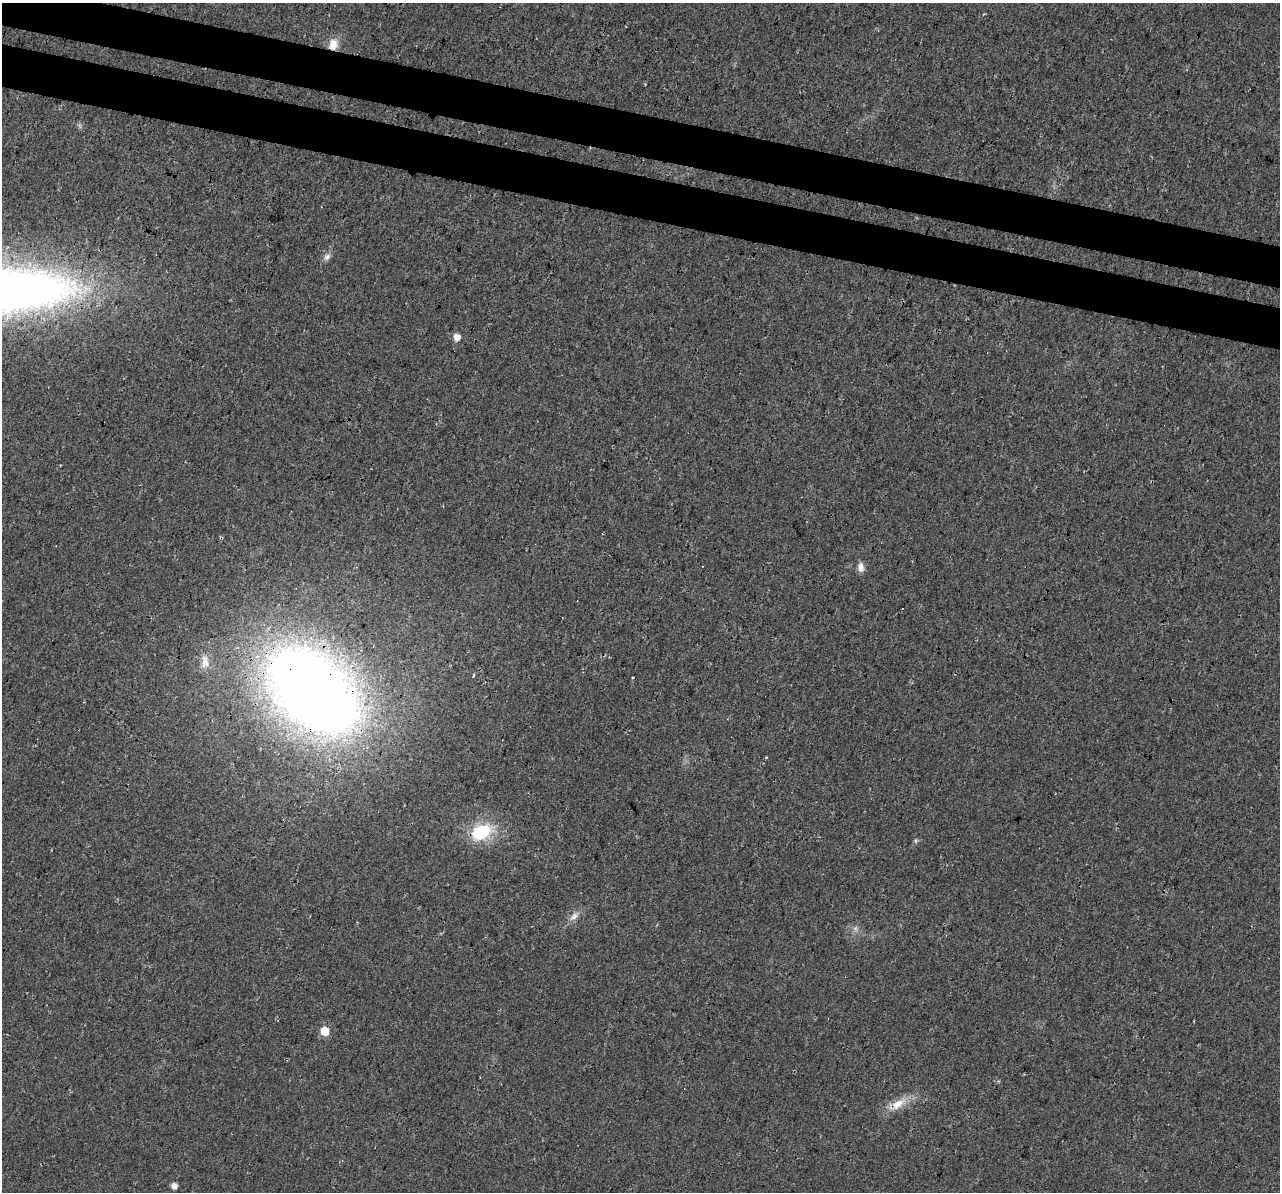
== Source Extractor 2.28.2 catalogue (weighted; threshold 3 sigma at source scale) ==
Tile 11 of 4 x 4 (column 3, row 3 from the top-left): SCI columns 2581-3858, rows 1529-2718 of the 5152 x 5375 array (HDU 1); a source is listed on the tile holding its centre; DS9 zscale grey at full resolution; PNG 1282 x 1194 px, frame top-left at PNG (2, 3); no overlay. Shown black and unused: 7% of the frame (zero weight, under 3 of 4 exposures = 5% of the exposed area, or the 3 px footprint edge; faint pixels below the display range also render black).
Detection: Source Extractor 2.28.2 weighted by HDU 2 'WHT'; one run over the whole footprint, this tile lists its part. Background 0.0162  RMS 0.0068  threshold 0.0305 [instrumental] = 3 sigma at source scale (4.5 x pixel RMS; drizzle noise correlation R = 1.50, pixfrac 1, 0.0396/0.0396 arcsec/px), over >= 5 px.
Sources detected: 14; all 14 listed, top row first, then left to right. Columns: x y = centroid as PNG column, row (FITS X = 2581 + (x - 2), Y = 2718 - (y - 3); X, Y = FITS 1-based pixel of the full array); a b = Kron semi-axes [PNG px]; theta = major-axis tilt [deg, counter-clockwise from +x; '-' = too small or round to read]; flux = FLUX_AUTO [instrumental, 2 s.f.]
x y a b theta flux
333 44 13 10 82 8
327 257 11 7 44 2.8
457 337 6 6 - 5.9
861 567 13 7 -89 3.8
205 661 20 11 -89 7.3
473 675 5 3 - 0.71
632 678 3 3 - 0.97
312 691 76 49 -42 1000
481 832 28 19 27 31
574 916 13 8 38 4.2
855 928 7 4 -18 1.5
325 1031 6 5 - 18
898 1104 23 11 33 11
174 1186 5 5 - 4.4
Overlapping masked pixels (flux is a lower limit): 3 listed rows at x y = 333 44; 312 691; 898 1104